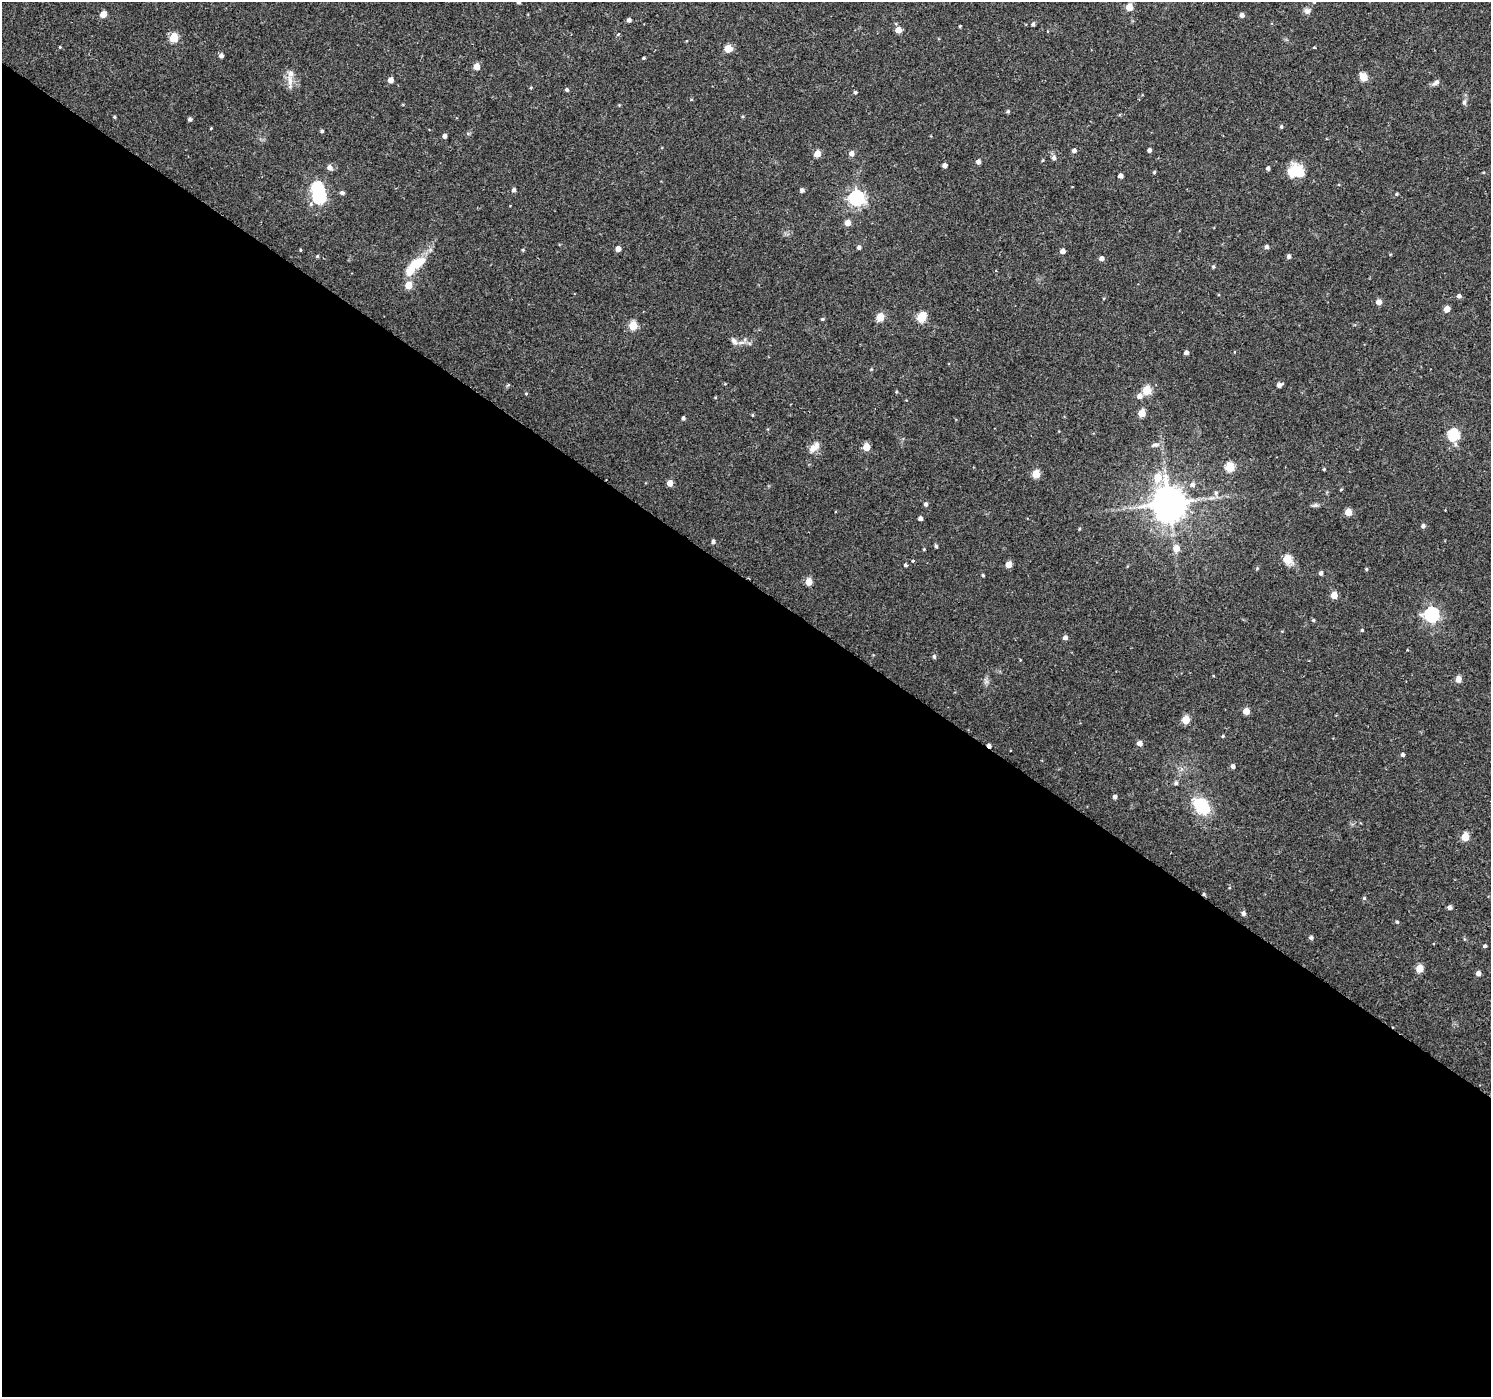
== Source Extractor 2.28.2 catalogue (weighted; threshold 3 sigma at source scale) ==
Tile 14 of 4 x 4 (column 2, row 4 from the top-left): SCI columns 1489-2977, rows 181-1575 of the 5961 x 6007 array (HDU 1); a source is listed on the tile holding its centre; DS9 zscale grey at full resolution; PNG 1493 x 1399 px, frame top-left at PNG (2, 2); no overlay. Shown black and unused: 59% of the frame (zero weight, under 2 of 3 exposures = <1% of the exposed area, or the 3 px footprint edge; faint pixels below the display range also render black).
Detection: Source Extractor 2.28.2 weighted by HDU 2 'WHT'; one run over the whole footprint, this tile lists its part. Background 0.0257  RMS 0.0035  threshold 0.0158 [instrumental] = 3 sigma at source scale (4.5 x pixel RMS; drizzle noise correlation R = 1.50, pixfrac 1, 0.0396/0.0396 arcsec/px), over >= 5 px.
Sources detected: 147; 2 inside a brighter object's white glare — not listed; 2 inside a brighter listed object's ellipse — not listed separately; the other 143 listed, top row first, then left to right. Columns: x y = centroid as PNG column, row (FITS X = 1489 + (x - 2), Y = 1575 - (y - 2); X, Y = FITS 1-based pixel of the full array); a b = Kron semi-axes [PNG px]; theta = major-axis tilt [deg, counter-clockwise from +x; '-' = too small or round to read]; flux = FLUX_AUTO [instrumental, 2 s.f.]
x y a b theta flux
519 2 3 3 - 0.66
1314 2 4 4 - 0.36
1129 7 5 4 - 7.3
1307 11 9 8 - 1.3
103 14 5 4 - 4.1
1242 15 4 4 - 1.5
629 20 4 4 - 1.1
1033 24 4 4 - 0.67
960 26 3 2 - 0.46
898 30 4 4 - 4
618 34 5 3 - 0.35
174 38 5 5 - 14
60 47 4 3 - 0.29
1314 47 4 2 - 0.24
728 48 5 5 - 8.4
221 56 4 4 - 1.3
643 58 4 3 - 0.39
476 66 5 4 - 5.1
1363 77 5 5 - 9
390 80 4 4 - 2.6
290 81 18 7 -82 2.7
1436 82 9 6 41 1.1
531 87 4 3 - 0.32
567 90 5 4 - 0.66
855 92 4 4 - 0.63
1464 102 8 5 73 0.85
619 105 4 4 - 0.29
1008 111 5 4 - 0.57
114 117 4 3 - 0.39
190 119 4 4 - 0.85
1281 127 5 4 - 0.56
211 128 3 2 - 0.24
322 131 4 4 - 0.62
444 136 4 4 - 1.3
1074 150 5 4 - 1.2
1149 150 4 4 - 1.1
817 153 5 4 - 4.9
852 153 5 5 - 1.9
1054 158 6 6 - 0.93
1043 160 5 3 - 0.33
978 162 4 4 - 1.3
945 165 4 4 - 1.6
329 167 7 6 - 1.4
1268 168 4 3 - 0.94
1154 172 4 4 - 0.44
1294 173 19 14 -56 5.8
1120 176 4 4 - 1.8
317 188 6 6 - 33
514 190 4 4 - 1.1
802 190 4 4 - 1.1
342 193 5 4 - 0.92
1397 194 4 3 - 0.45
319 197 6 6 - 47
856 198 6 6 - 98
847 223 5 5 - 2.9
859 247 5 4 - 0.93
1267 247 5 4 - 0.99
618 249 4 4 - 2.5
300 250 4 3 - 0.31
523 250 4 4 - 0.35
1062 251 4 4 - 2
317 256 4 3 - 0.43
1289 256 4 4 - 1.1
1102 258 4 4 - 1.6
1213 267 5 4 - 0.43
411 269 29 10 58 7.9
996 270 3 3 - 0.41
1459 296 5 4 - 1
1379 302 5 5 - 2.1
1447 309 4 4 - 3.9
880 317 5 5 - 9
921 317 6 5 - 16
822 319 5 4 - 0.42
633 326 5 5 - 12
734 341 10 7 -47 1.6
1186 352 4 4 - 1.3
1279 385 6 4 28 1.5
1147 390 5 5 - 15
896 392 4 3 - 0.33
526 393 4 3 - 0.26
1139 396 6 6 - 1.8
1142 413 5 5 - 7.1
752 415 4 3 - 0.33
683 418 3 3 - 0.85
1453 435 6 6 - 34
1155 445 12 6 9 1.3
814 447 16 8 41 2.8
866 447 5 5 - 6.5
1230 467 5 5 - 14
1324 469 4 3 - 0.33
1036 474 5 5 - 9.2
1157 477 7 6 - 6.6
670 483 5 4 - 3.3
1192 485 7 6 - 1.2
1341 489 5 3 - 0.29
1216 493 7 6 - 1.1
1169 503 10 9 - 840
926 504 5 4 - 0.78
1315 505 8 6 20 0.79
1348 512 5 5 - 6.3
920 518 4 4 - 1.3
1423 526 5 4 - 1.1
1079 529 4 3 - 0.35
713 541 4 4 - 0.89
936 546 4 4 - 0.68
1176 548 6 6 - 3.3
924 549 3 3 - 0.33
1287 559 5 5 - 10
913 560 3 3 - 1.8
1008 564 5 4 - 4.2
905 565 4 4 - 0.6
1366 569 4 3 - 0.42
1321 573 5 4 - 0.88
983 575 4 3 - 0.43
809 582 5 4 - 6.3
1334 595 5 4 - 5.3
1431 614 6 6 - 73
1313 620 4 4 - 0.45
1362 630 4 4 - 0.42
1065 637 5 4 - 1.2
1407 650 4 3 - 0.27
934 657 5 5 - 0.76
1458 679 5 5 - 3.4
1246 711 5 5 - 3.7
1186 720 5 5 - 8.5
1223 736 4 3 - 0.37
1140 743 5 4 - 2
989 746 5 3 - 1.4
1403 755 4 4 - 0.82
1233 766 5 4 - 0.98
1176 783 6 5 - 0.79
1115 797 4 4 - 1.1
1201 806 13 10 -43 20
1465 837 5 5 - 9.7
1204 894 4 4 - 0.47
1364 898 4 4 - 0.54
1450 907 5 4 - 0.98
1243 913 5 4 - 1
1397 922 4 4 - 0.54
1311 938 5 4 - 0.79
1485 946 4 3 - 0.65
1419 969 5 5 - 6.7
1478 973 5 4 - 1.7
Overlapping masked pixels (flux is a lower limit): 2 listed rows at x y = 989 746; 1204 894
Isophote crosses this tile's border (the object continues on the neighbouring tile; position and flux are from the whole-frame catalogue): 2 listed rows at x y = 519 2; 1314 2